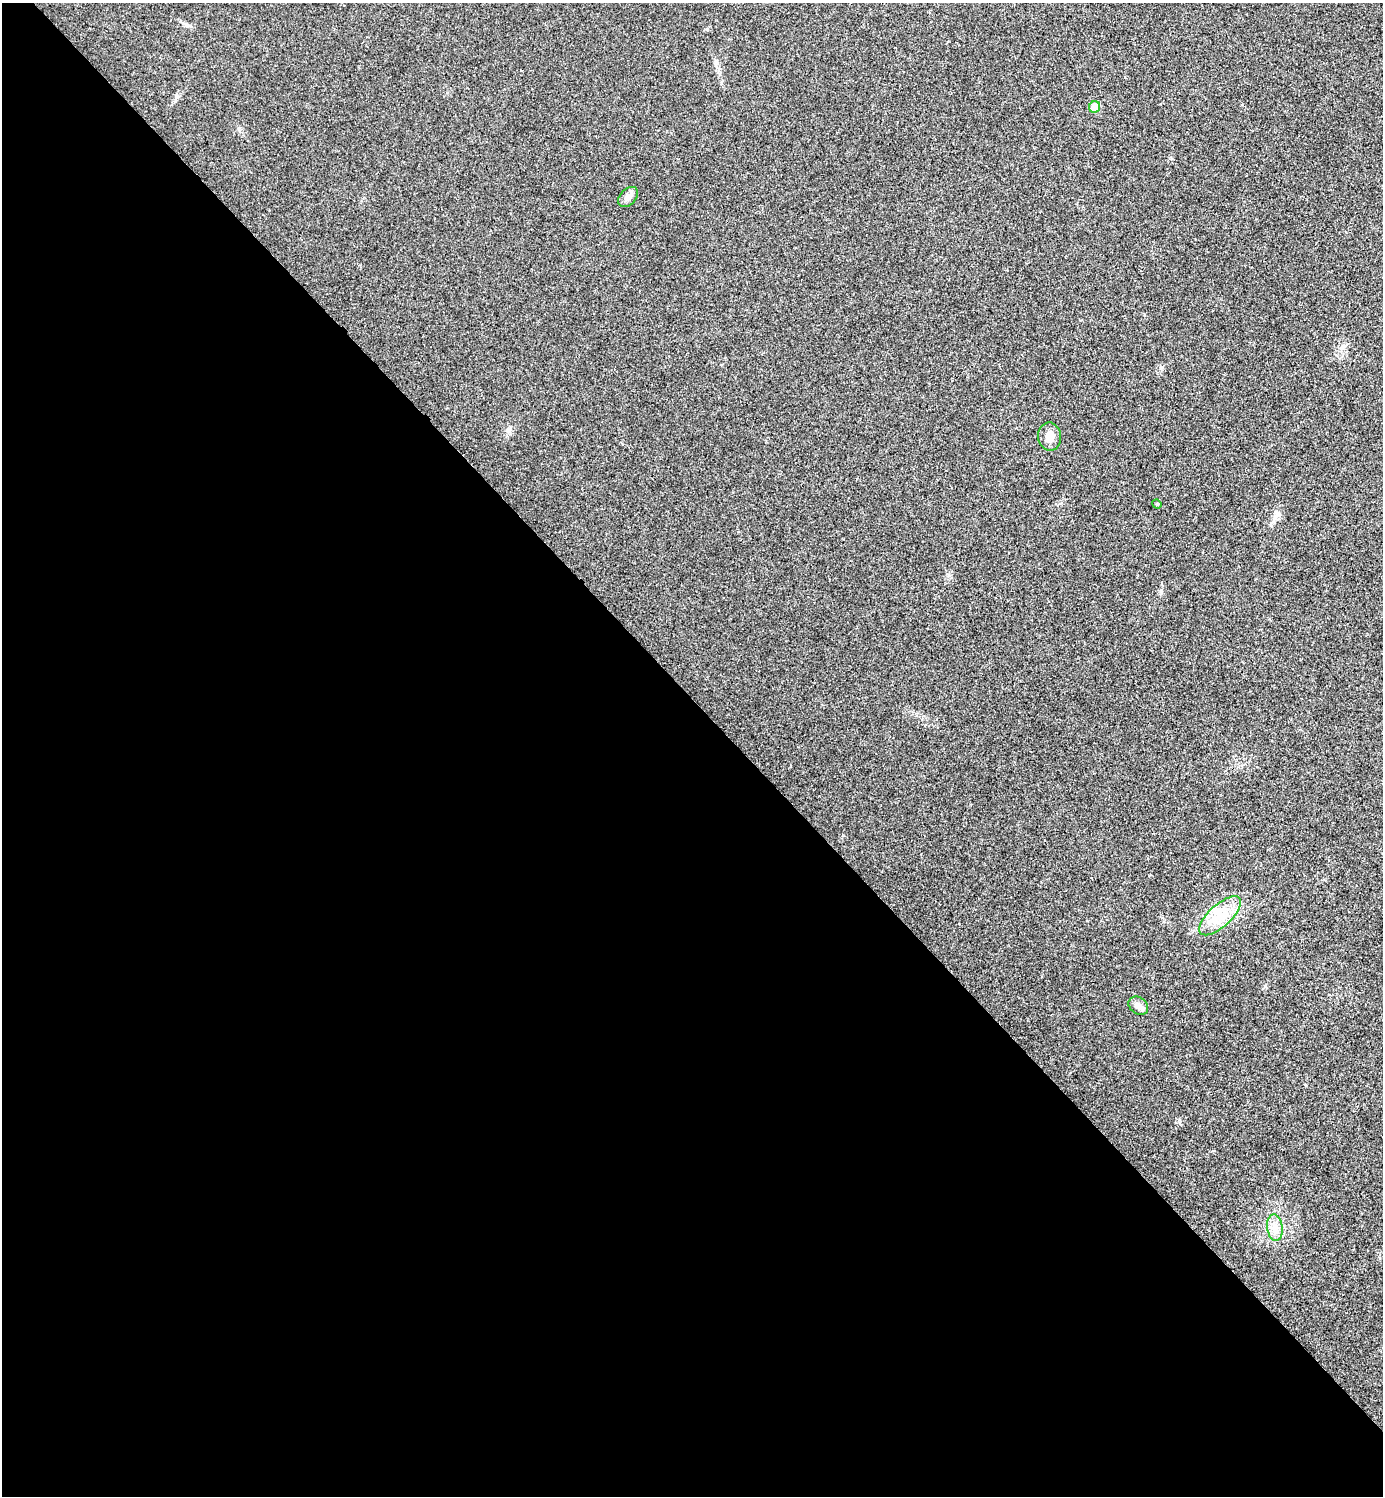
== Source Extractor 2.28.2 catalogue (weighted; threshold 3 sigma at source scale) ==
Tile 9 of 4 x 4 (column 1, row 3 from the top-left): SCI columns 170-1550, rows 1523-3016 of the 6006 x 6006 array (HDU 1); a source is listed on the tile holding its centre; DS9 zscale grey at full resolution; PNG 1385 x 1498 px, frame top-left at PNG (2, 3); each listed source drawn as its Kron ellipse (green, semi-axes under 4 px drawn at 4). Shown black and unused: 53% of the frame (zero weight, under 3 of 4 exposures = <1% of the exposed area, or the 3 px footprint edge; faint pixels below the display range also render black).
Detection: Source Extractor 2.28.2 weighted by HDU 2 'WHT'; one run over the whole footprint, this tile lists its part. Background 0.0189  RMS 0.0055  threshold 0.0248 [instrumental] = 3 sigma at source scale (4.5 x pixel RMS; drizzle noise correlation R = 1.50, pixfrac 1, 0.05/0.05 arcsec/px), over >= 5 px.
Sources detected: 7; all 7 listed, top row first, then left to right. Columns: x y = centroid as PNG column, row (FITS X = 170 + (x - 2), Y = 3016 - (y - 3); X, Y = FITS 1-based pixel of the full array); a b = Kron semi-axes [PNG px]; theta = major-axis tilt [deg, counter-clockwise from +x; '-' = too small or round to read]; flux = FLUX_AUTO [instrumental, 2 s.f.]
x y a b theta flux
1095 107 6 5 - 9.3
628 197 12 8 47 2.6
1049 437 14 11 -82 4.9
1157 504 5 4 - 0.65
1220 916 26 11 42 12
1138 1006 10 8 -38 2.9
1275 1228 13 7 -83 4.3